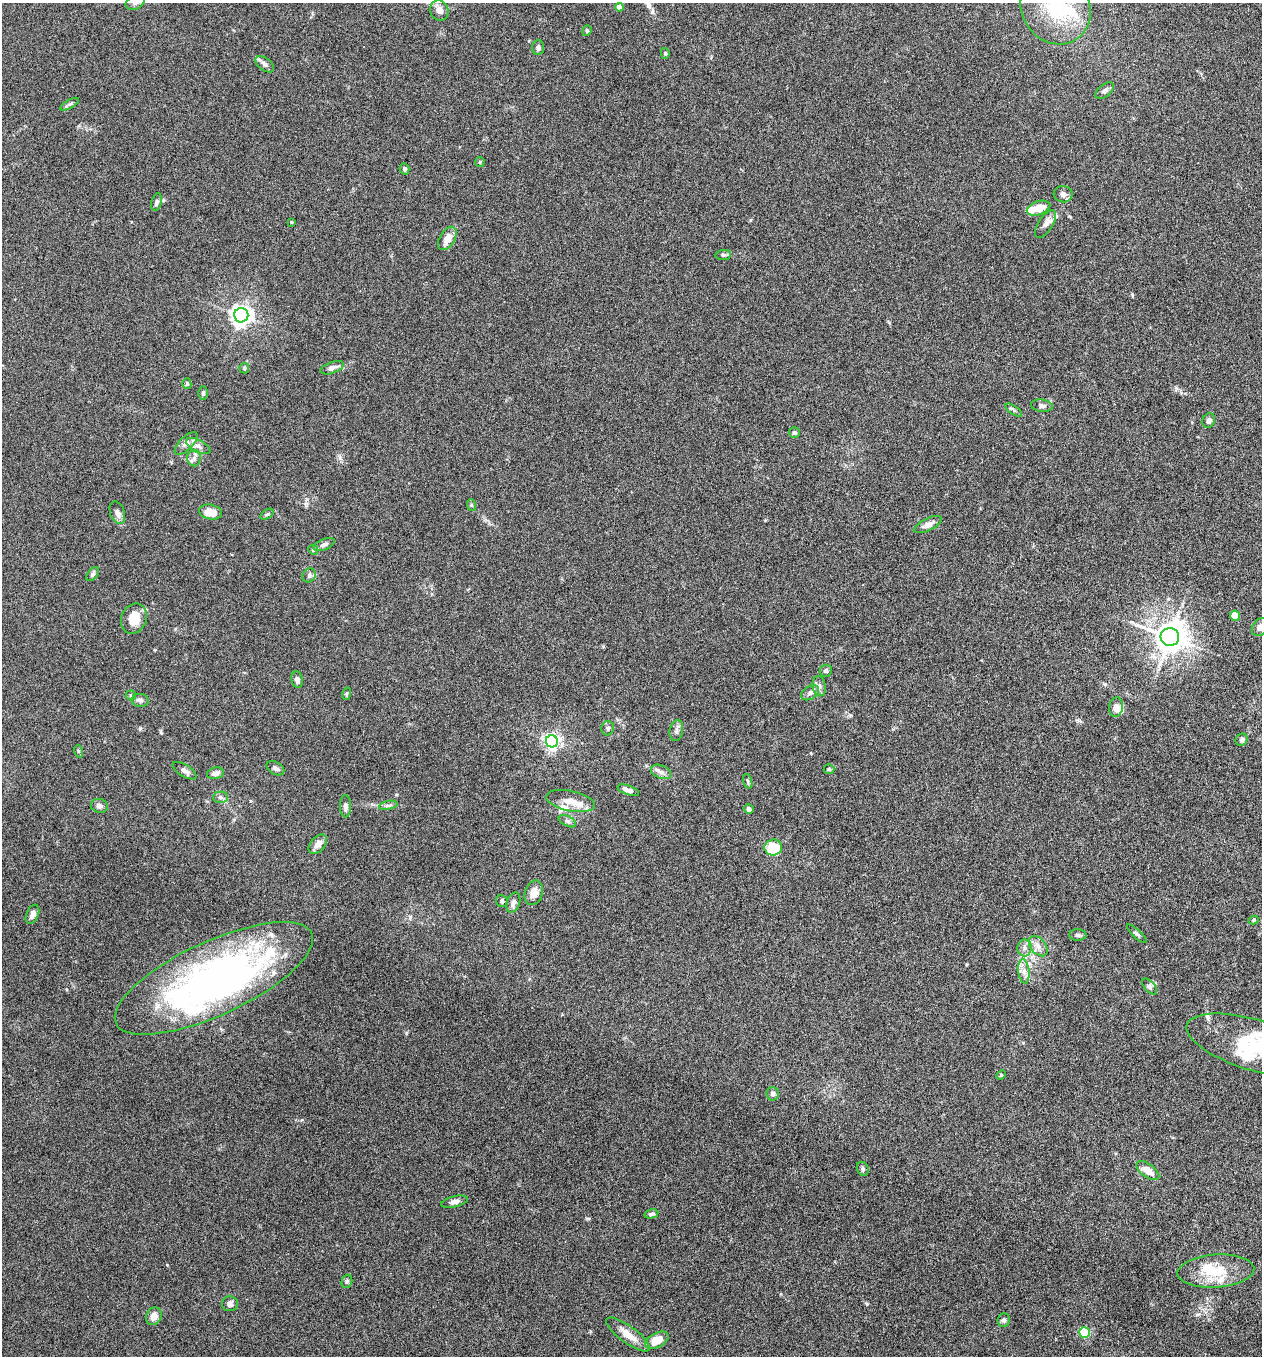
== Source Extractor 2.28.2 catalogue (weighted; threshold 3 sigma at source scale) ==
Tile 6 of 4 x 4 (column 2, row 2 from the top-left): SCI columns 1399-2658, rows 2721-4074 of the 5448 x 5438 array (HDU 1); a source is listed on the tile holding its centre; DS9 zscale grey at full resolution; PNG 1264 x 1358 px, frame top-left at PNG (2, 3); each listed source drawn as its Kron ellipse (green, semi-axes under 4 px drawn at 4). Nothing masked; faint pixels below the display range render black.
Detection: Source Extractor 2.28.2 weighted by HDU 2 'WHT'; one run over the whole footprint, this tile lists its part. Background 0.0659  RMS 0.0032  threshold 0.0131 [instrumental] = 3 sigma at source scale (4.09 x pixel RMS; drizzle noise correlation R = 1.36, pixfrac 0.8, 0.05/0.05 arcsec/px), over >= 5 px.
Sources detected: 113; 5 inside a brighter object's white glare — neither listed nor drawn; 8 inside a brighter listed object's ellipse — not listed separately; the other 100 listed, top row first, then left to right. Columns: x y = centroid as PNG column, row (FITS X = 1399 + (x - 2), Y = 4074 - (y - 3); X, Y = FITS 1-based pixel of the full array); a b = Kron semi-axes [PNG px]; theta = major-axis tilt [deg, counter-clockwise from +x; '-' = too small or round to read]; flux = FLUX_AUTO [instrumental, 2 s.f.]
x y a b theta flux
135 3 10 6 25 0.97
619 7 4 4 - 1.9
1056 8 38 33 -52 22
439 10 10 9 - 1.8
587 31 5 4 - 0.37
538 47 7 6 - 0.77
665 53 5 4 - 0.44
265 64 10 6 -38 1.1
1105 91 10 6 39 0.95
70 104 10 3 29 0.53
480 162 5 5 - 0.33
404 169 6 4 -73 0.66
1063 194 9 8 - 1.3
157 202 9 5 76 0.68
1038 208 12 7 18 4.4
291 222 3 3 - 0.25
1045 224 16 7 58 1.7
447 238 13 7 59 3.1
723 255 8 5 7 0.57
241 315 7 7 - 170
244 368 5 5 - 0.38
332 368 12 5 20 1.2
187 384 5 4 - 0.44
203 393 6 4 -89 0.49
1042 406 11 6 -6 0.99
1014 410 10 4 -33 0.53
1209 420 7 6 - 1.2
794 433 5 5 - 0.62
186 443 14 6 44 1.4
198 446 13 6 -27 1.5
194 458 8 7 - 1.1
471 505 6 4 -71 0.34
211 512 11 7 -11 3.5
117 513 11 7 -69 1.2
267 514 7 4 36 0.43
928 525 15 6 26 1.9
324 544 11 5 21 0.89
313 550 5 4 - 0.39
93 574 8 5 53 0.65
309 575 7 6 - 0.77
1235 616 5 5 - 7.1
134 619 15 12 66 5.2
1260 627 10 7 54 1.5
1170 637 9 9 - 480
826 671 6 6 - 0.65
297 680 8 5 -80 1.1
819 686 10 6 -80 1.1
810 693 10 6 32 1.1
346 694 6 4 72 0.34
131 695 5 5 - 0.42
140 700 8 6 -7 0.89
1116 707 10 7 81 2
608 728 7 6 - 0.62
676 730 11 6 79 1
1242 740 6 5 - 0.63
552 741 6 6 - 93
78 751 6 4 -72 0.42
275 768 9 6 -29 0.93
829 769 5 5 - 0.36
184 771 13 6 -32 1.3
661 772 10 6 -23 1.3
215 773 8 5 13 1.4
748 781 7 3 -72 0.42
628 790 11 4 -20 1.4
220 797 7 5 1 0.76
570 801 25 10 -12 3.7
388 805 9 4 12 0.69
99 806 8 7 - 1.3
346 806 11 5 -89 1.1
749 809 5 4 - 0.8
567 821 9 5 -26 0.72
318 844 11 7 48 2
773 848 9 8 - 9.2
534 893 12 9 72 3
502 901 6 5 - 0.76
513 902 10 6 73 1.4
32 914 10 6 66 1.5
1254 920 5 4 - 0.46
1137 934 13 4 -42 0.67
1078 935 9 5 0 0.7
1038 946 11 7 -50 1.8
1024 948 8 7 - 1.2
1024 971 12 5 -83 1.6
214 978 108 37 25 120
1150 986 10 5 -50 0.68
1257 1046 73 25 -16 20
1001 1075 5 4 - 0.33
773 1094 7 6 - 0.94
863 1169 7 5 -67 0.63
1148 1171 13 6 -35 3.7
454 1202 13 5 14 1.1
651 1214 7 4 14 0.77
1216 1271 38 16 4 9.7
347 1281 7 5 74 0.58
230 1304 8 7 - 1
154 1316 9 7 64 2.3
1004 1320 7 6 - 0.74
1084 1332 5 5 - 20
628 1335 26 8 -36 3.9
657 1340 13 7 28 4.5
Isophote crosses this tile's border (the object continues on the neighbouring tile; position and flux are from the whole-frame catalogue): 4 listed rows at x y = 135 3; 1056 8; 1260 627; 1257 1046
Unlisted compact peaks at least as high as the median listed source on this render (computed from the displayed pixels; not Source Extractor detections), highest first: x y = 867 1304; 140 728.